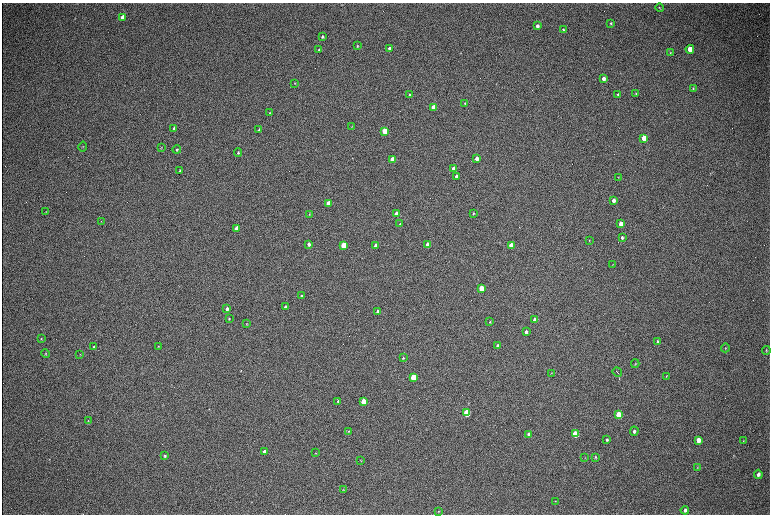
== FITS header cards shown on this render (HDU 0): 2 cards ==
NAXIS1  =                 1536 / length of data axis 1
NAXIS2  =                 1024 / length of data axis 2

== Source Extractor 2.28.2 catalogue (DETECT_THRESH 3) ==
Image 1536 x 1024 px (HDU 0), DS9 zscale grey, zoomed out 1/2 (1 PNG px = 2 x 2 image px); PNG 772 x 516 px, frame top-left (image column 1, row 1023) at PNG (2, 3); each listed source drawn as its Kron ellipse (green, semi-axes under 4 px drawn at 4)
Background 303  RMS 23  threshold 68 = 3 sigma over >= 5 px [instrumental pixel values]
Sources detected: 102; all 102 listed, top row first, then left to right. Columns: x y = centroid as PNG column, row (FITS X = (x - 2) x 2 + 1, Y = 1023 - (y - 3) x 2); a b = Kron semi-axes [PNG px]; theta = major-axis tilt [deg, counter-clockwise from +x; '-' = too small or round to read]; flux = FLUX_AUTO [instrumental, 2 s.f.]
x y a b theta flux
659 8 4 2 - 3000
123 17 4 3 - 48000
611 23 3 2 - 4600
537 26 3 3 - 17000
563 30 3 2 - 4600
322 37 3 3 - 5900
357 46 3 2 - 4300
389 48 3 3 - 13000
319 49 3 2 - 3400
690 49 4 3 - 74000
670 53 4 3 - 3400
603 78 3 3 - 20000
295 83 3 2 - 2900
693 88 4 3 - 5200
618 94 4 3 - 6000
636 94 4 3 - 3700
409 95 3 3 - 5400
465 103 3 3 - 3600
434 107 3 3 - 150000
270 113 4 2 - 2900
352 126 3 2 - 2100
174 128 4 3 - 8800
259 130 3 3 - 7200
385 131 3 3 - 230000
644 138 4 3 - 93000
83 146 5 2 - 2900
161 148 4 2 - 2300
177 150 4 3 - 5900
238 153 4 3 - 5700
477 159 3 3 - 40000
393 160 3 3 - 130000
454 169 3 3 - 71000
180 171 3 3 - 7000
456 176 3 3 - 20000
618 177 3 2 - 2100
613 200 3 3 - 25000
328 203 3 3 - 77000
46 212 3 2 - 2400
473 213 3 2 - 4000
309 214 3 2 - 3000
396 214 3 3 - 70000
101 221 4 2 - 2600
400 224 3 3 - 5600
621 224 4 3 - 72000
237 228 3 3 - 65000
622 238 3 3 - 7800
589 240 3 2 - 2600
309 244 3 3 - 14000
344 245 3 3 - 200000
375 245 3 3 - 16000
428 245 3 3 - 78000
511 245 3 3 - 95000
613 264 3 2 - 1700
481 288 3 3 - 92000
301 296 2 2 - 5000
285 307 3 2 - 9300
227 309 3 3 - 13000
378 311 3 3 - 10000
229 319 3 3 - 4000
535 320 3 3 - 46000
490 322 3 2 - 2900
246 324 3 3 - 3300
526 332 3 3 - 18000
41 339 3 3 - 3700
658 342 4 3 - 7500
498 345 3 3 - 8400
158 346 3 3 - 3400
94 347 3 2 - 4700
725 348 4 3 - 3700
766 350 4 3 - 4000
46 354 4 2 - 3200
80 354 3 2 - 1400
403 358 3 3 - 3900
635 364 4 3 - 3500
617 372 5 1 - 3200
551 373 3 2 - 2100
666 376 3 2 - 2400
413 377 4 3 - 240000
338 401 3 3 - 5700
363 401 4 3 - 150000
467 413 4 3 - 350000
619 415 4 3 - 230000
88 421 3 3 - 2700
349 431 4 3 - 4100
634 431 4 3 - 9800
529 434 3 3 - 14000
575 434 4 3 - 170000
607 440 3 3 - 6500
698 440 4 3 - 33000
743 441 4 2 - 2600
264 451 3 3 - 11000
316 453 3 3 - 2100
165 456 3 3 - 5500
595 457 4 3 - 4300
585 458 3 3 - 2000
360 460 3 2 - 2500
697 468 4 2 - 2600
758 474 5 3 - 16000
343 490 3 3 - 3300
555 501 3 2 - 1900
685 510 4 3 - 13000
439 511 3 3 - 2400